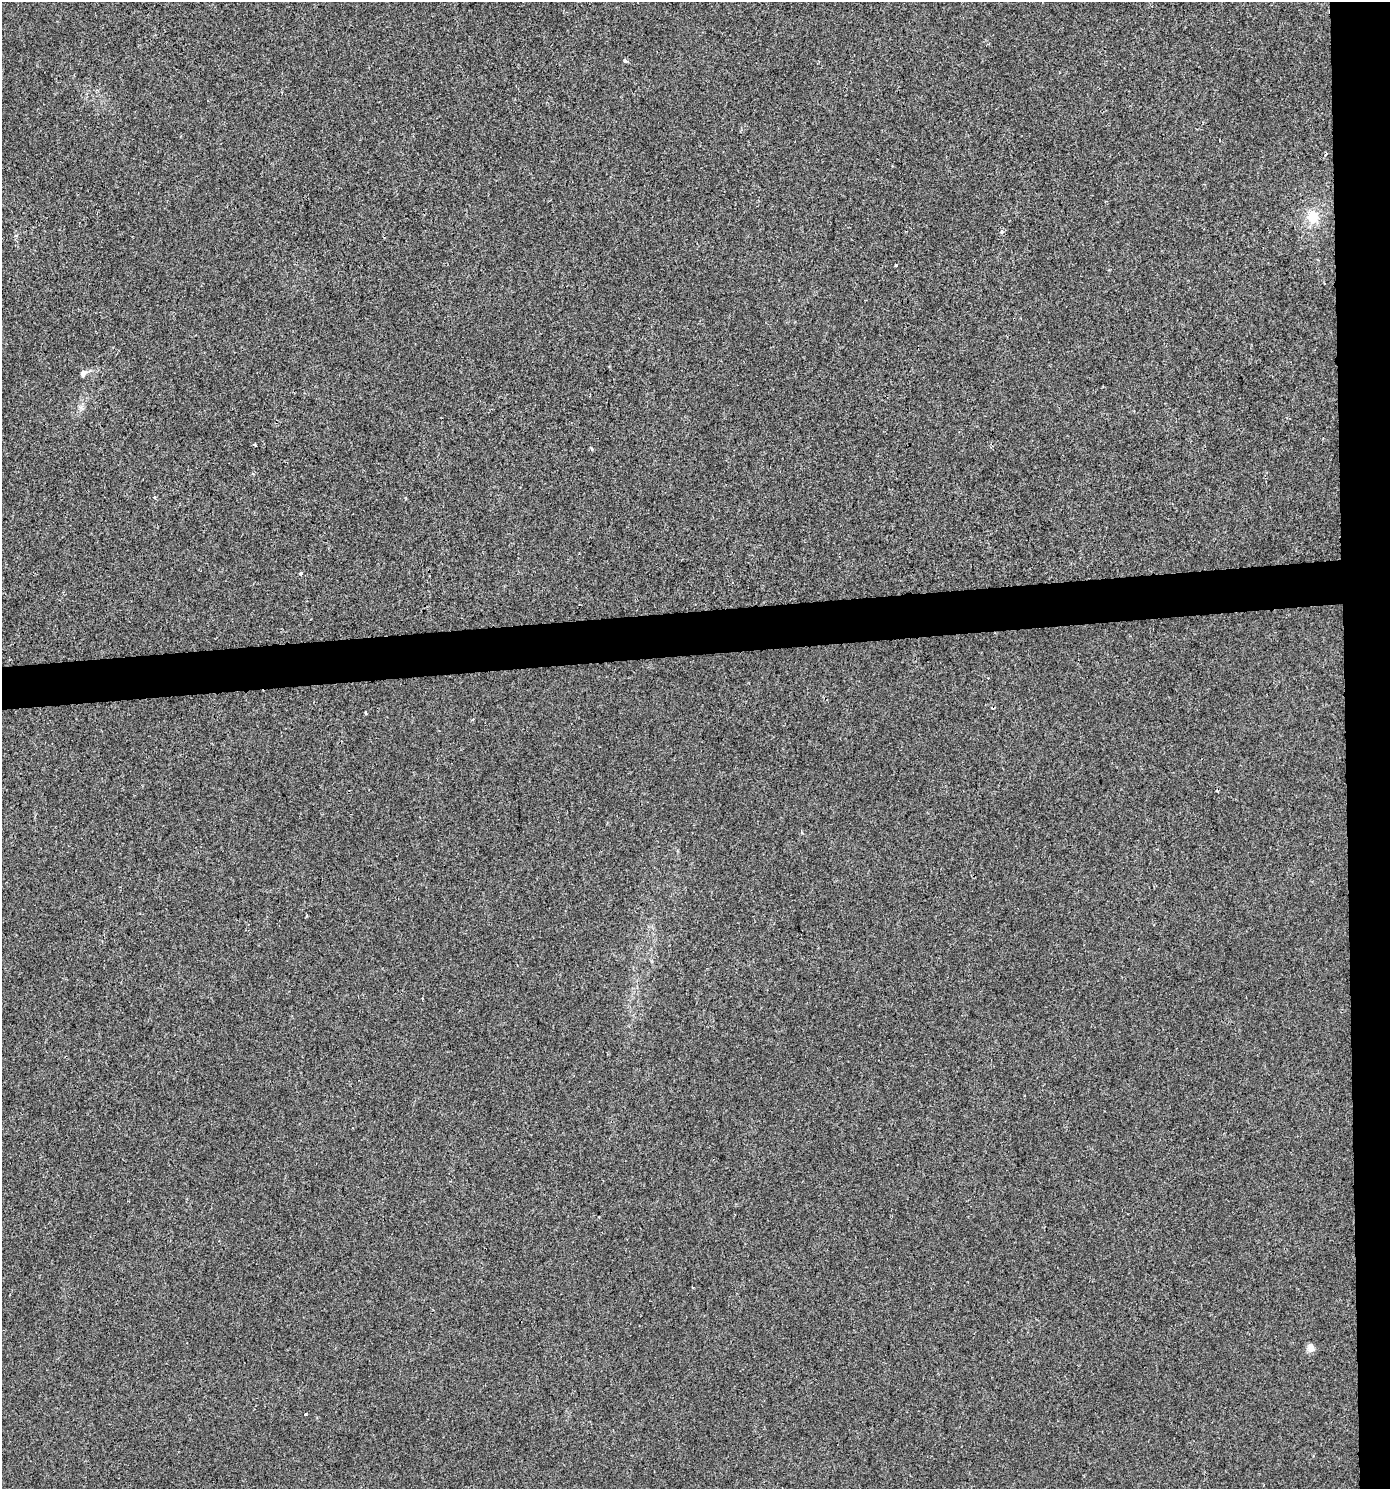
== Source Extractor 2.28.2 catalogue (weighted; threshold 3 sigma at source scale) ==
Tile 6 of 3 x 3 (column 3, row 2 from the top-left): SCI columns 2817-4204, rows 1488-2974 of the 4206 x 4461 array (HDU 1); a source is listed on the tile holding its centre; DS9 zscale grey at full resolution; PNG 1392 x 1491 px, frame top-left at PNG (2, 2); no overlay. Shown black and unused: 6% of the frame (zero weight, under 2 of 3 exposures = <1% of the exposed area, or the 3 px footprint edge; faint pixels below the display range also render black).
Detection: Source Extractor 2.28.2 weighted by HDU 2 'WHT'; one run over the whole footprint, this tile lists its part. Background 0.00186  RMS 0.0044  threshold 0.0199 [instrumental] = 3 sigma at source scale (4.5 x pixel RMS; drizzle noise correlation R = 1.50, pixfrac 1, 0.0396/0.0396 arcsec/px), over >= 5 px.
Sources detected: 15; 1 cosmic-ray / hot-pixel residue — not listed; the other 14 listed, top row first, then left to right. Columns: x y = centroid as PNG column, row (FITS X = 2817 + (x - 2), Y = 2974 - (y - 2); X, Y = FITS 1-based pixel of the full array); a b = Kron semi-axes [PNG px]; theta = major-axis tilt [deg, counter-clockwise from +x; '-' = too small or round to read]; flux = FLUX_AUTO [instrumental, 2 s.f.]
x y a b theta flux
625 60 4 3 - 3.2
1220 140 3 2 - 0.41
1325 155 5 4 - 0.82
1313 217 16 14 81 7.8
1002 232 5 3 - 0.54
896 265 3 3 - 1.1
83 373 9 6 57 1.5
255 445 3 3 - 0.62
592 449 5 3 - 0.57
301 573 3 3 - 2.9
366 713 3 3 - 1.1
693 1287 3 2 - 0.44
1311 1348 10 8 -71 2.2
305 1414 3 2 - 0.52